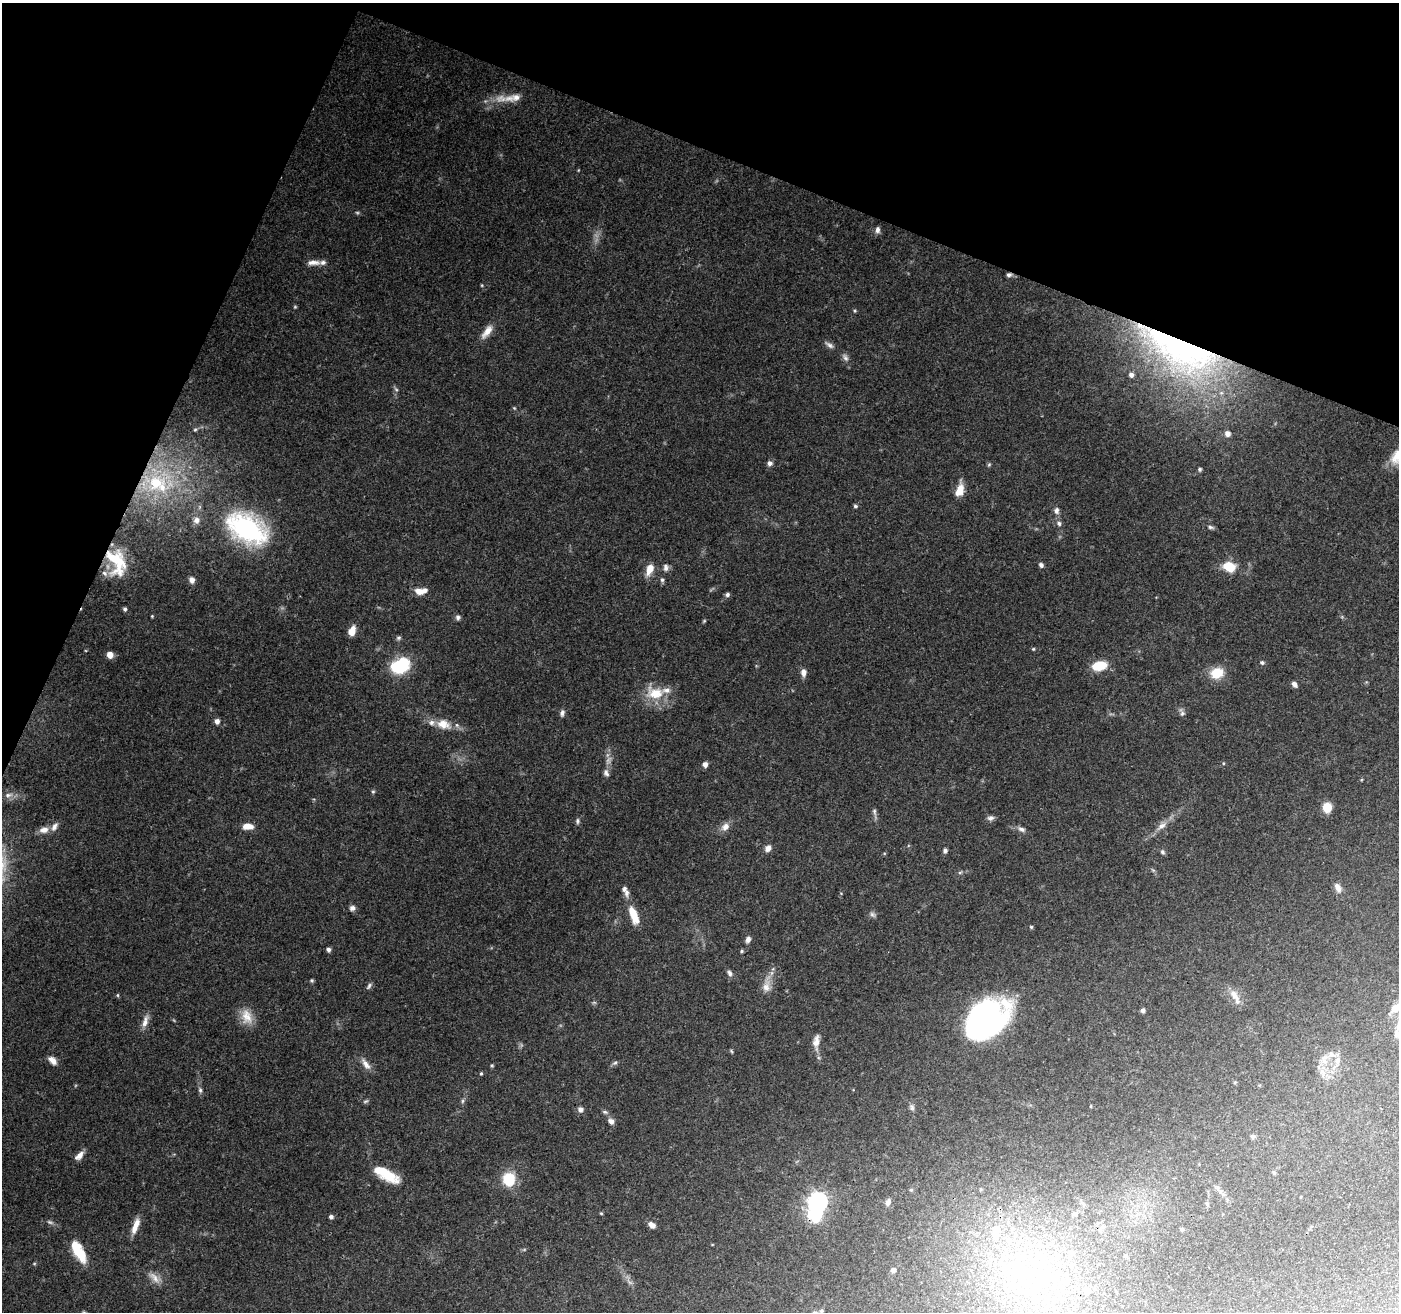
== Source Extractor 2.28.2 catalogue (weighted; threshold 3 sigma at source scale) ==
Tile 2 of 4 x 4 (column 2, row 1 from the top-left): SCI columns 1406-2802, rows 4206-5515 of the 5598 x 5723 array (HDU 1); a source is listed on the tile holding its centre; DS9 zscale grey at full resolution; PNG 1401 x 1314 px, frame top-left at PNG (2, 3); no overlay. Shown black and unused: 20% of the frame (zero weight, under 3 of 4 exposures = <1% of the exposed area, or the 3 px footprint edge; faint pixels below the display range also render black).
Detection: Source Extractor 2.28.2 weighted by HDU 2 'WHT'; one run over the whole footprint, this tile lists its part. Background 0.0825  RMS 0.0033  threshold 0.0149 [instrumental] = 3 sigma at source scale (4.5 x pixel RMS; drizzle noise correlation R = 1.50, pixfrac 1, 0.0396/0.0396 arcsec/px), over >= 5 px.
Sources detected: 154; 3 too faint to see at this stretch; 3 inside a brighter object's white glare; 1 cosmic-ray / hot-pixel residue — not listed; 12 inside a brighter listed object's ellipse — not listed separately; the other 135 listed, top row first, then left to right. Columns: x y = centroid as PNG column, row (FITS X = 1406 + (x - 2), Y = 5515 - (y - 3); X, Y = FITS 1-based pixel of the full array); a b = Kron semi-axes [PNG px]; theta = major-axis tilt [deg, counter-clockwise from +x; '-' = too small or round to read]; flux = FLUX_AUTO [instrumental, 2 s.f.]
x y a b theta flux
513 98 28 10 10 5.3
877 230 8 6 88 1.3
313 262 18 7 0 2.4
482 285 5 3 - 0.32
855 311 5 4 - 0.4
487 331 20 8 54 3.5
829 345 13 6 -35 1.3
1182 352 111 42 -28 110
845 358 11 7 -66 1.3
1131 375 4 4 - 1.1
396 389 7 4 -37 0.53
514 408 5 4 - 0.36
195 430 5 4 - 0.43
1227 434 6 6 - 1.8
770 463 6 6 - 1.3
989 465 6 4 2 0.44
1200 469 4 4 - 0.61
156 483 45 26 13 36
960 490 16 9 72 4.2
855 506 5 4 - 0.6
1056 511 9 7 -83 1.3
196 520 11 10 - 2.1
1059 523 6 6 - 0.95
1210 527 8 5 -18 0.74
247 529 48 29 -29 50
117 562 34 21 -70 16
1041 565 6 5 - 0.97
666 567 10 7 -89 1.3
1229 567 12 9 -19 8.1
650 569 13 7 69 4.5
192 580 7 6 - 1.6
662 580 6 5 - 0.72
419 591 12 8 -22 2.8
727 594 6 5 - 0.78
125 609 5 4 - 0.75
152 616 4 4 - 0.33
458 617 7 6 - 0.96
704 621 5 4 - 0.36
352 631 11 7 70 3.1
398 638 7 5 30 0.66
1033 649 4 4 - 0.37
110 655 6 5 - 2.8
1262 663 6 5 - 0.69
400 665 18 12 29 23
1099 666 16 9 13 8.2
803 673 9 6 89 1.9
1217 673 9 8 - 10
1294 684 7 5 -47 1.3
655 693 24 16 -3 9.2
562 713 9 6 75 1.1
1182 713 7 6 - 0.86
217 721 6 5 - 1.6
443 724 19 12 -20 5.4
1223 763 5 3 - 0.3
705 764 6 5 - 1.7
606 773 10 7 -74 1.3
373 792 5 5 - 0.46
8 795 12 7 15 1.7
1327 807 6 6 - 10
874 811 10 5 -74 0.93
990 818 9 7 13 1.2
577 821 8 5 90 0.73
248 826 12 7 -2 3.5
1162 826 16 7 38 2.6
725 827 12 9 46 2.3
1021 829 10 6 -24 1.3
44 830 11 8 10 2.5
768 848 8 6 43 1.8
945 851 5 5 - 0.95
1162 852 7 5 -52 0.67
960 872 6 4 19 0.47
1338 888 11 6 -58 2.4
627 892 14 7 89 1.7
352 908 7 6 - 1.2
872 914 9 6 -43 0.93
634 915 19 8 -69 7.6
1031 927 4 4 - 0.47
748 939 8 6 68 1.4
328 950 5 5 - 1
741 951 5 4 - 0.49
730 973 8 6 -64 1.1
312 980 4 4 - 0.56
369 986 10 5 50 0.83
766 986 20 10 81 3.7
118 995 5 3 - 0.36
1234 995 18 9 -54 3.5
1395 1008 15 9 44 3.6
1143 1010 4 4 - 1.1
247 1016 22 14 -71 5.2
145 1021 19 7 73 2.4
981 1021 41 31 37 93
1396 1034 11 8 -87 1.7
816 1041 20 9 84 2.9
731 1051 6 3 -70 0.4
1331 1054 12 7 -8 2.1
52 1060 11 7 -44 2.3
1324 1062 9 8 - 2.1
615 1063 7 5 22 0.71
366 1064 18 7 -53 2.5
492 1065 5 4 - 0.36
1322 1072 14 6 -64 2.2
481 1073 4 3 - 0.43
200 1090 8 5 -81 0.83
366 1101 8 4 26 0.54
462 1101 6 4 89 0.57
1091 1106 4 3 - 0.29
912 1107 9 6 -75 1
580 1109 6 5 - 1.5
605 1112 7 5 -15 0.71
611 1121 7 6 - 1.8
1253 1136 7 5 -33 0.63
79 1156 12 6 45 2.3
1274 1173 5 4 - 0.55
389 1176 25 13 -29 8.8
509 1179 9 8 - 15
911 1190 5 4 - 0.45
817 1202 12 8 78 130
888 1202 10 6 69 1.3
601 1213 4 4 - 0.36
1075 1214 6 5 - 1
331 1217 5 5 - 0.89
50 1222 9 5 -24 0.84
652 1225 8 5 -31 2
135 1229 13 9 67 2.9
1182 1229 4 4 - 0.63
997 1230 10 10 - 4.6
80 1253 22 12 -59 8.9
1072 1253 8 7 - 1.6
1125 1256 6 4 41 0.47
893 1270 5 5 - 1.2
1015 1270 28 17 -58 19
155 1278 19 9 -46 2.9
1087 1290 12 8 -16 2.3
1046 1308 8 5 45 1.1
821 1311 7 7 - 0.9
Overlapping masked pixels (flux is a lower limit): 4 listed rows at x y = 1182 352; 156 483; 117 562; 817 1202
Isophote crosses this tile's border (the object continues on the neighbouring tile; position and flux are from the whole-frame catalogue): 3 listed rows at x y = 1395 1008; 1396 1034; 821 1311